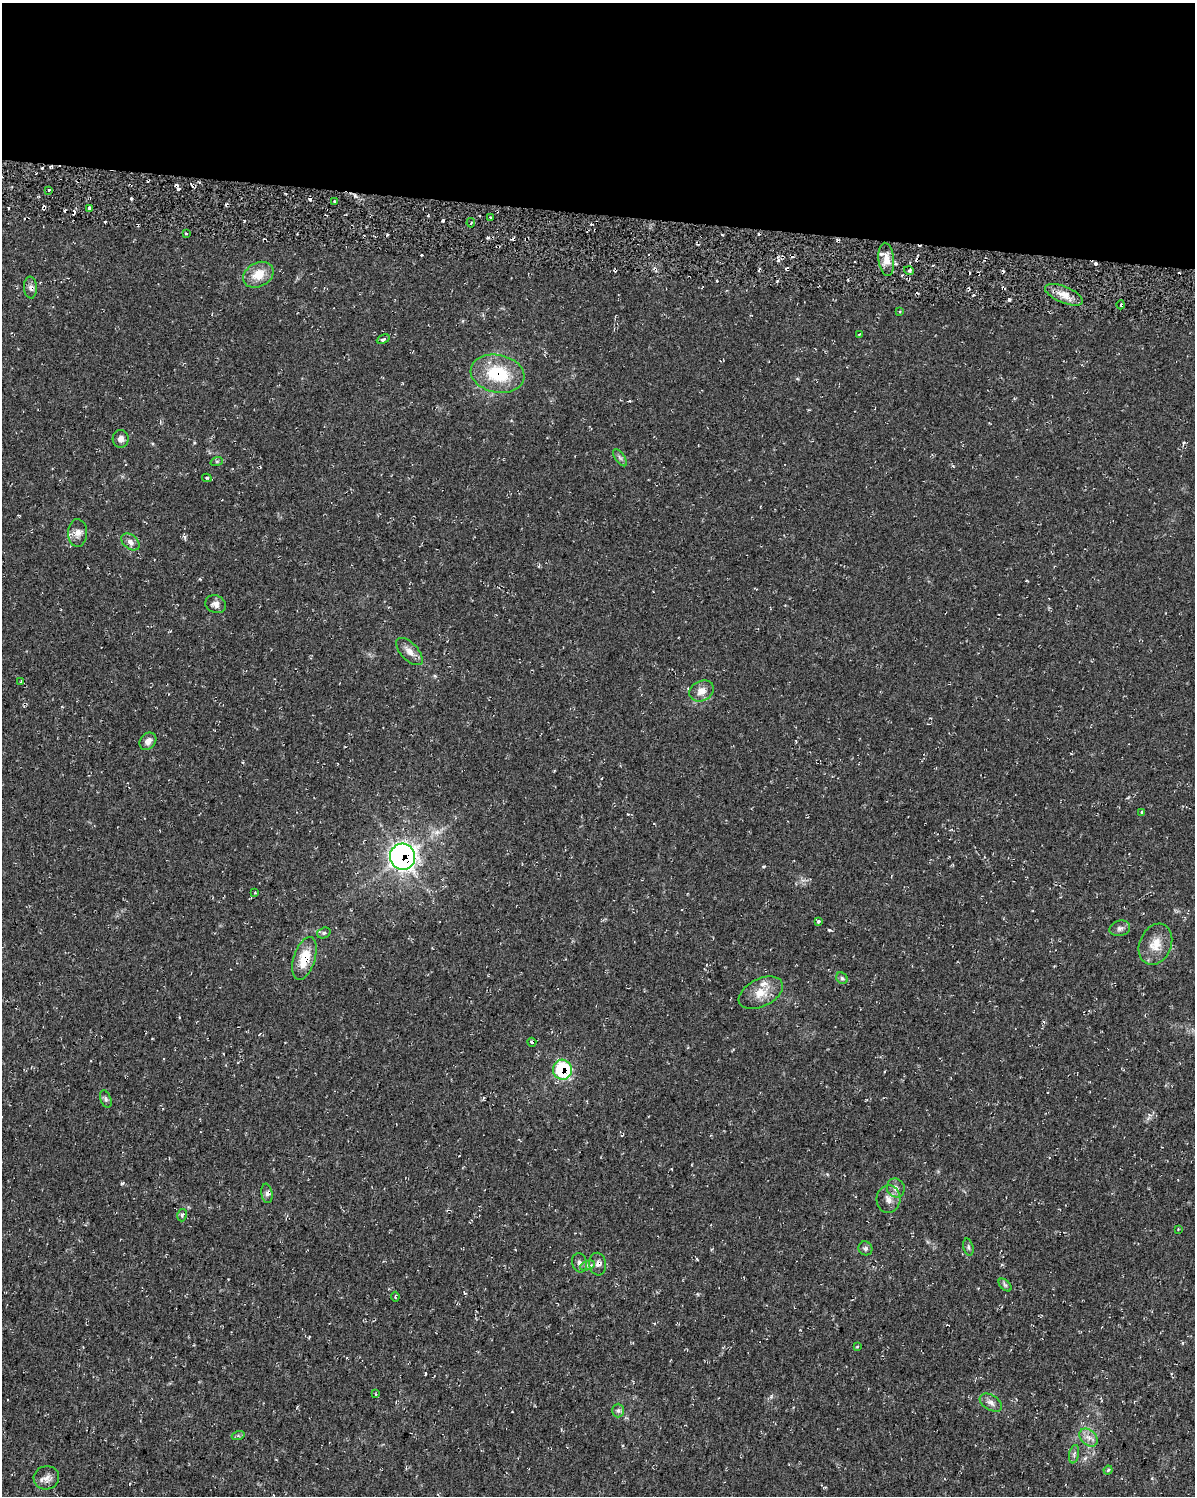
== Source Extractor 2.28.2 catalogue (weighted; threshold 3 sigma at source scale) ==
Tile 3 of 4 x 3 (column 3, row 1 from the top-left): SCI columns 2392-3584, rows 3270-4763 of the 4783 x 5045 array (HDU 1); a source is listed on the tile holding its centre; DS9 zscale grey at full resolution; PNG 1197 x 1498 px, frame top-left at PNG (2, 3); each listed source drawn as its Kron ellipse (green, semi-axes under 4 px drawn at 4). Shown black and unused: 14% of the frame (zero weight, under 2 of 3 exposures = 2% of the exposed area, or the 3 px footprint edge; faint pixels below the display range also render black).
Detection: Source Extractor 2.28.2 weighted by HDU 2 'WHT'; one run over the whole footprint, this tile lists its part. Background 0.035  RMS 0.0055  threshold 0.0246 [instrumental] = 3 sigma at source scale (4.5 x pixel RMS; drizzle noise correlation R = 1.50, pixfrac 1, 0.0396/0.0396 arcsec/px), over >= 5 px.
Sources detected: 71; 9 cosmic-ray / hot-pixel residue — neither listed nor drawn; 1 inside a brighter listed object's ellipse — not listed separately; the other 61 listed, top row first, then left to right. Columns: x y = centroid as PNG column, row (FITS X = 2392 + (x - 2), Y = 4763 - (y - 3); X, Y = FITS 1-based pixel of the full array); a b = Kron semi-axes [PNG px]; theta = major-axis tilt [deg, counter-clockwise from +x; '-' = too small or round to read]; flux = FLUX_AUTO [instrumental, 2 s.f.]
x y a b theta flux
49 190 3 3 - 0.75
335 202 3 2 - 0.74
90 208 3 3 - 1.3
491 217 3 2 - 0.62
471 223 5 3 - 0.75
186 234 4 2 - 0.5
886 259 17 7 -83 5.3
909 271 5 3 - 0.8
258 275 16 12 29 9.7
30 288 11 6 -86 2.1
1064 295 20 8 -23 6
1121 305 4 3 - 0.88
900 311 4 3 - 0.44
859 334 4 2 - 0.43
383 339 7 4 24 1.2
497 374 27 19 -12 27
121 439 9 8 - 2.6
620 458 10 5 -54 1.4
217 461 6 4 18 0.77
207 478 5 3 - 1.1
78 533 14 9 88 3.7
130 542 10 7 -39 2.7
216 604 10 8 -23 2.8
409 652 17 8 -46 4.4
21 681 3 2 - 0.57
702 691 13 10 27 4.8
148 741 9 7 50 3.2
1141 812 4 3 - 0.71
402 857 13 12 - 250
255 892 3 3 - 0.52
818 921 3 3 - 2.2
1120 928 10 7 17 2.2
324 933 7 5 20 1.1
1155 944 21 16 67 9.6
304 958 22 10 73 13
842 978 6 5 - 1.1
761 993 24 14 27 9.4
532 1042 4 3 - 0.83
562 1070 10 9 - 38
106 1099 9 5 -69 1.2
896 1188 9 9 - 2.8
267 1193 10 5 -81 1.8
888 1199 14 12 84 4.3
182 1215 6 4 76 1
1178 1229 2 2 - 0.5
968 1247 9 5 -77 1.2
865 1248 7 6 - 1.4
579 1263 10 7 -77 2
598 1264 11 8 -82 2.6
588 1265 8 4 18 1.5
1005 1285 8 4 -45 1.1
395 1297 5 3 - 0.96
857 1347 3 2 - 0.55
376 1394 3 2 - 0.43
991 1403 12 7 -32 2.8
618 1410 7 6 - 1.5
238 1436 6 4 17 1
1088 1437 10 7 -43 3.3
1074 1454 9 5 79 1.5
1108 1470 4 4 - 1
46 1478 13 11 12 3.7
Overlapping masked pixels (flux is a lower limit): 4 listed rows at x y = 497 374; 402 857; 304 958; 562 1070
Unlisted compact peaks at least as high as the median listed source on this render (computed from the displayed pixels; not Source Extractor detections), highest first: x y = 829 930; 122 1183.